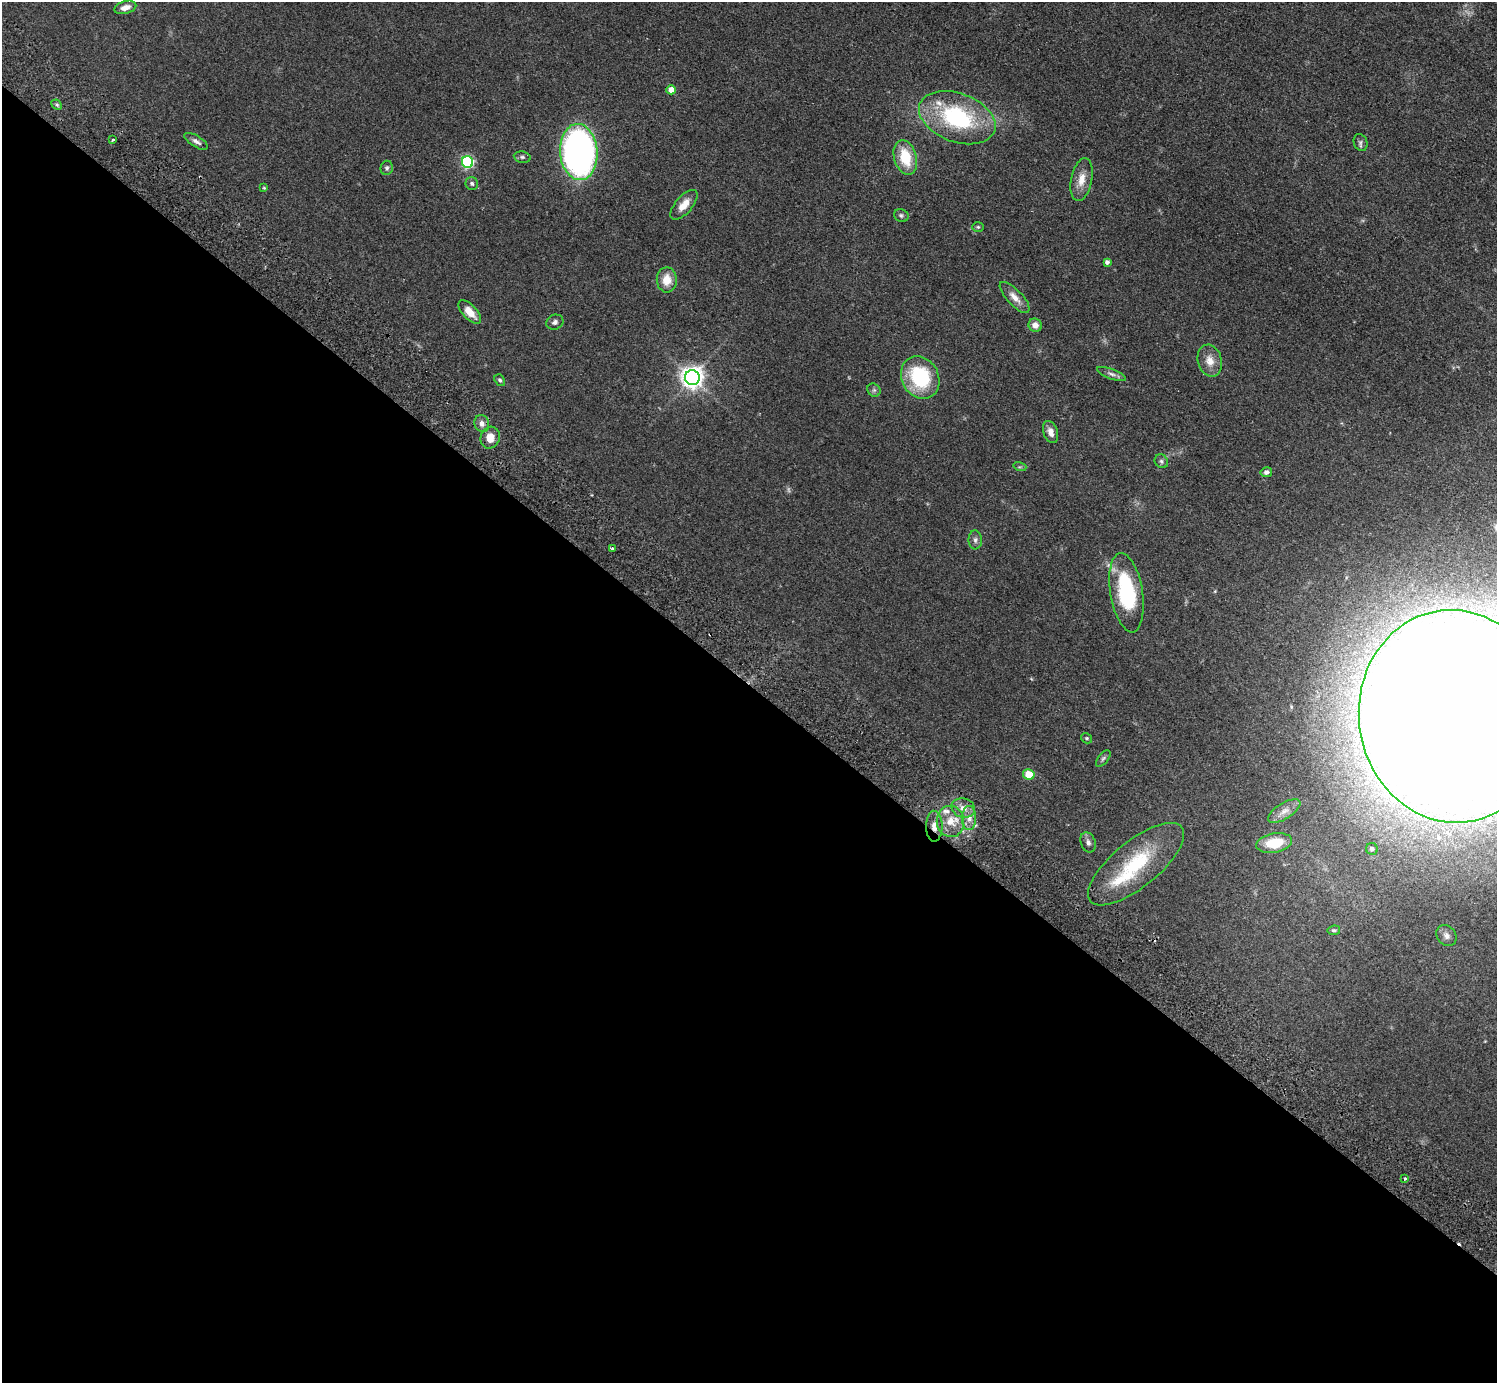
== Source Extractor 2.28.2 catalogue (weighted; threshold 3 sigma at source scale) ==
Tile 14 of 4 x 4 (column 2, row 4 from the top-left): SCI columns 1535-3029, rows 343-1723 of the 6059 x 6069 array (HDU 1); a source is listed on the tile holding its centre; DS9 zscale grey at full resolution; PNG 1499 x 1385 px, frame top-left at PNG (2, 2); each listed source drawn as its Kron ellipse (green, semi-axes under 4 px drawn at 4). Shown black and unused: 51% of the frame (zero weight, under 2 of 3 exposures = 3% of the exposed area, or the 3 px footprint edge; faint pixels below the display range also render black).
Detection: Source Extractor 2.28.2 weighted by HDU 2 'WHT'; one run over the whole footprint, this tile lists its part. Background 0.0531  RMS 0.0077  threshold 0.0348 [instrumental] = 3 sigma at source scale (4.5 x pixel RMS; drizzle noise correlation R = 1.50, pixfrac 1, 0.05/0.05 arcsec/px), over >= 5 px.
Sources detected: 59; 1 too faint to see at this stretch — neither listed nor drawn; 3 inside a brighter listed object's ellipse — not listed separately; the other 55 listed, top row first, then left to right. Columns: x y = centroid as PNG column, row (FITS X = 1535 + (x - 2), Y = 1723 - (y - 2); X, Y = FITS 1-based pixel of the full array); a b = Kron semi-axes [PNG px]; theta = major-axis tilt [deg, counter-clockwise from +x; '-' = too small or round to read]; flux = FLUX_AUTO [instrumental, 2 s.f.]
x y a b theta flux
125 7 11 6 17 5.6
671 90 4 4 - 9
57 105 6 4 -44 1.3
957 118 40 24 -20 82
113 140 3 3 - 1.7
196 141 13 5 -32 3
1360 142 9 6 -71 2
579 152 28 19 -85 270
522 157 8 5 -9 1.7
905 157 17 11 -74 24
467 162 6 5 - 130
387 168 7 6 - 1.6
1082 179 22 10 79 9.4
472 184 6 6 - 1.8
264 188 4 3 - 0.65
684 205 18 8 49 8.7
901 215 7 6 - 1.6
978 227 6 5 - 1.1
1107 262 4 4 - 2.7
667 280 12 10 -89 11
1015 297 20 7 -47 7.1
470 312 15 7 -47 9.5
555 322 9 7 25 2.5
1035 325 7 6 - 4.8
1210 361 16 12 -75 8.6
1112 374 15 5 -20 2.9
920 377 22 18 -61 54
692 378 7 7 - 560
500 380 6 4 -52 1.5
874 390 7 6 - 1.7
482 424 9 7 -69 4.1
1051 432 11 7 -71 4.5
490 438 11 9 66 8.7
1161 461 7 6 - 1.8
1020 467 6 4 -16 1.1
1266 472 6 5 - 2.3
975 540 9 6 -88 2.4
612 549 3 3 - 2.3
1126 593 40 16 -81 69
1454 716 106 95 -83 6800
1086 738 6 4 -31 1.1
1103 759 10 5 52 1.6
1029 774 5 5 - 15
963 808 12 9 -19 6
1284 811 18 8 32 5.6
969 818 12 7 -90 5.3
950 821 16 13 -81 13
934 826 15 8 -89 6.7
1088 842 10 7 -70 3
1274 843 18 9 10 20
1372 849 6 5 - 2.6
1136 864 59 23 39 55
1334 930 6 5 - 1.2
1446 936 11 9 -50 3.7
1405 1179 3 3 - 1.4
Overlapping masked pixels (flux is a lower limit): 1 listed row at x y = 934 826
Isophote crosses this tile's border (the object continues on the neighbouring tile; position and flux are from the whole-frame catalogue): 1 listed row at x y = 1454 716